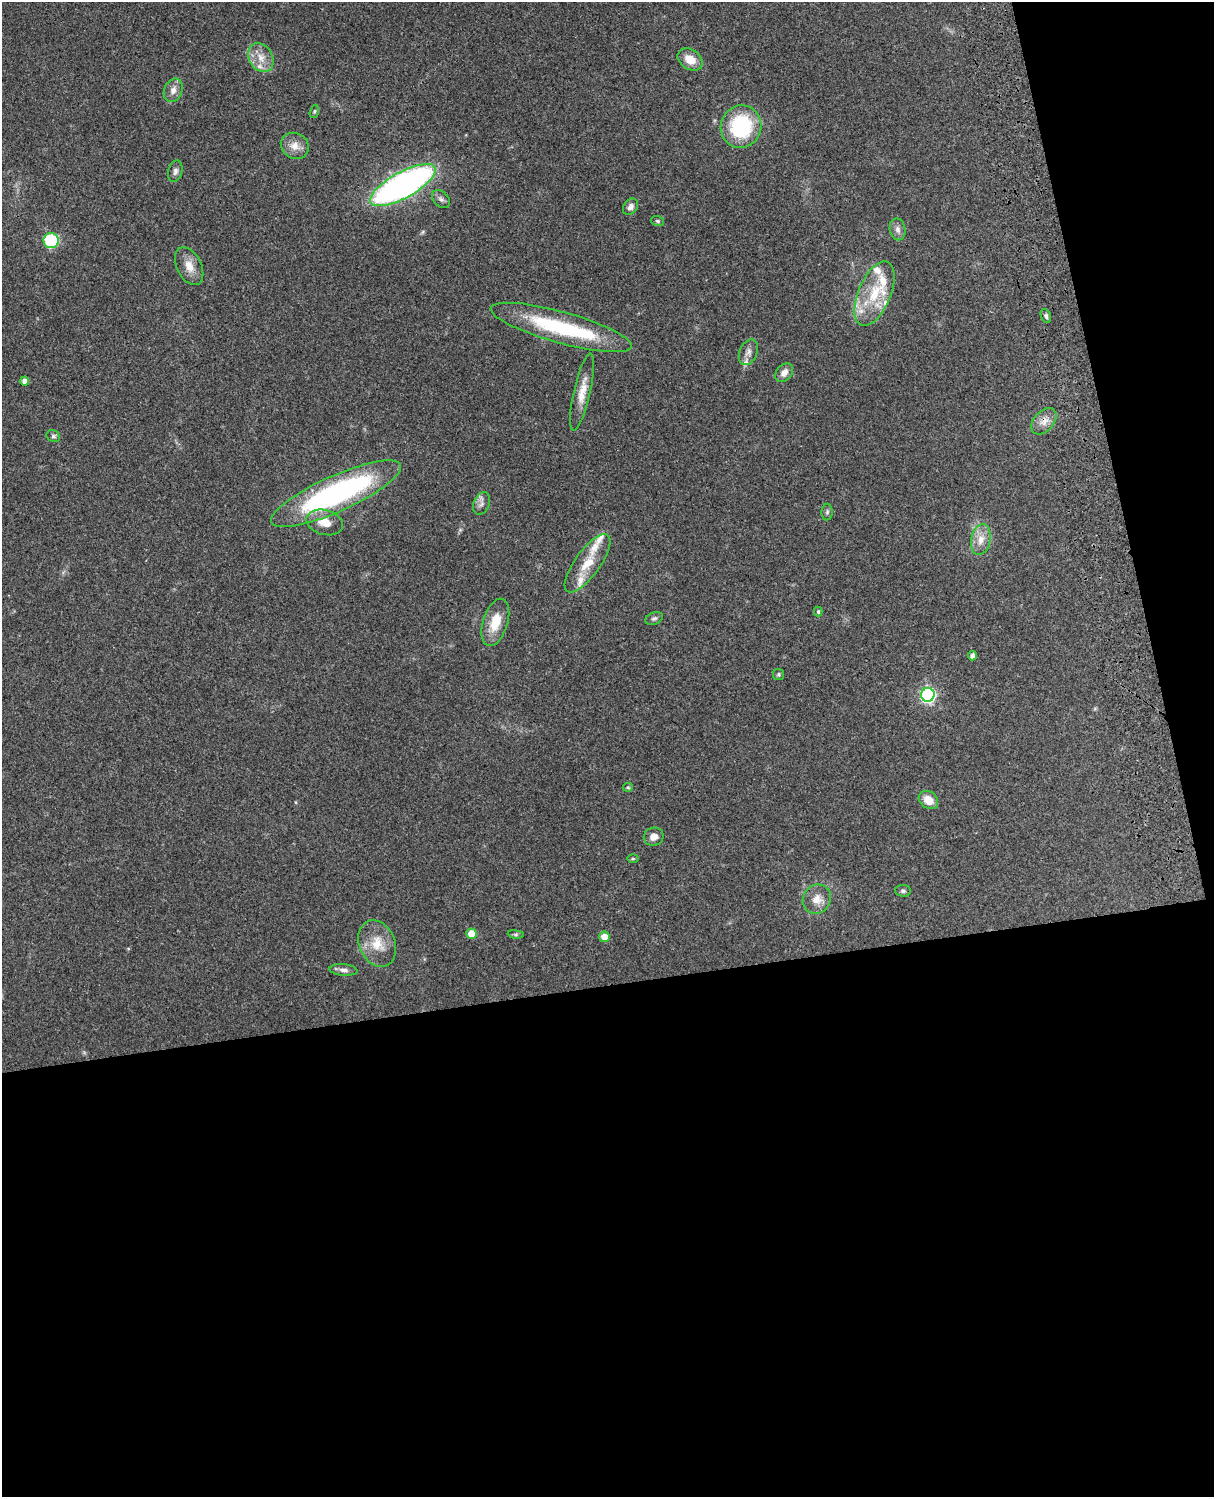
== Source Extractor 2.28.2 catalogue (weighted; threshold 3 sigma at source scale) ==
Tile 12 of 4 x 3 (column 4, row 3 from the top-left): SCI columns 3755-4966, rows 165-1659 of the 5087 x 4927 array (HDU 1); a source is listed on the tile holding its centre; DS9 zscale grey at full resolution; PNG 1216 x 1499 px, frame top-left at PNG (2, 2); each listed source drawn as its Kron ellipse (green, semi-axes under 4 px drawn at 4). Shown black and unused: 39% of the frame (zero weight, under 3 of 4 exposures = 6% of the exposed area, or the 3 px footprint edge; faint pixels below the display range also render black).
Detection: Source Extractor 2.28.2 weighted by HDU 2 'WHT'; one run over the whole footprint, this tile lists its part. Background 0.233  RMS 0.0086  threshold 0.0387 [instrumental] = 3 sigma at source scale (4.5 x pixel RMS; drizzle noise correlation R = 1.50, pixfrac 1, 0.05/0.05 arcsec/px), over >= 5 px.
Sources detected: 55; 1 inside a brighter object's white glare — neither listed nor drawn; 8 inside a brighter listed object's ellipse — not listed separately; the other 46 listed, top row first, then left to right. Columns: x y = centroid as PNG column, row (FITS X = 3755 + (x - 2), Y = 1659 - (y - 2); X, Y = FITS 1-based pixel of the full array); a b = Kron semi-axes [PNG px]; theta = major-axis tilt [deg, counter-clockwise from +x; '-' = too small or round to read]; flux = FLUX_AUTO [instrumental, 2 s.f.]
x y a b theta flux
261 58 15 11 -60 11
690 59 13 10 -34 12
173 90 12 9 68 5.8
314 111 7 4 71 1.3
741 127 21 20 - 67
295 146 14 12 -32 8.5
175 171 11 7 75 2.9
403 185 37 13 29 320
441 199 10 7 -45 2.9
630 207 9 6 53 3.3
658 221 6 5 - 1.5
898 229 11 8 -78 3.8
51 241 7 7 - 54
189 266 20 12 -63 10
874 294 34 16 67 34
1046 316 7 5 -68 2
561 327 73 15 -15 85
748 352 13 9 67 4.7
784 373 10 7 49 5.6
24 381 5 4 - 5.1
582 392 39 8 77 13
1044 421 15 10 48 7.3
53 436 7 5 -28 1.8
336 494 71 18 24 190
482 504 12 8 67 3.7
827 512 8 5 88 1.8
325 522 19 12 -15 13
981 540 16 9 79 9.7
587 563 35 12 54 20
818 612 5 4 - 1.4
654 618 9 6 21 2.1
495 622 24 12 72 18
973 656 4 4 - 3.5
778 674 5 5 - 1.4
928 695 7 6 - 190
628 787 5 4 - 1
928 800 10 8 -39 11
654 837 10 9 - 5.8
633 859 6 4 1 0.98
903 891 8 6 0 2
817 899 15 13 56 9.9
471 934 5 5 - 12
516 934 8 4 -8 1.4
604 937 5 5 - 9.5
377 944 24 18 -67 19
343 970 14 5 -5 3.7
Overlapping masked pixels (flux is a lower limit): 1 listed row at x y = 1044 421